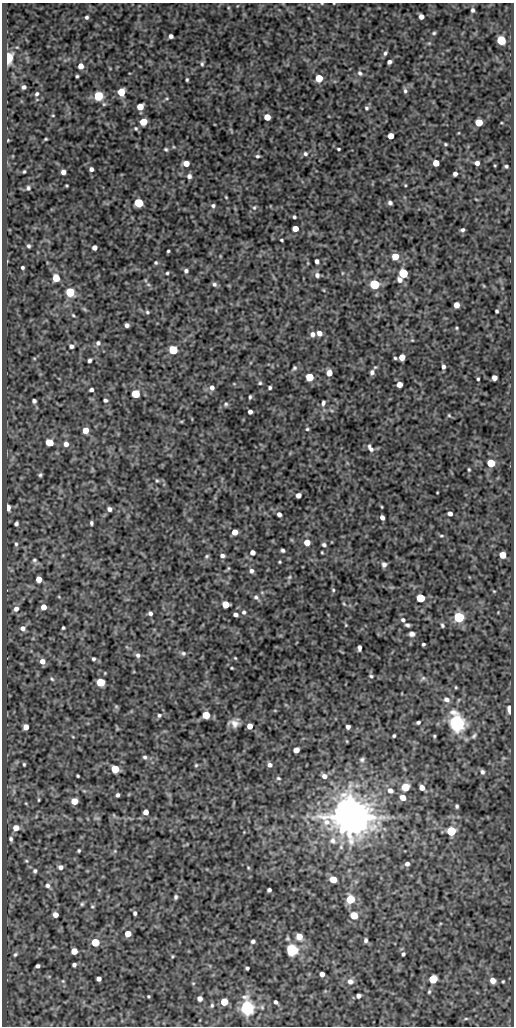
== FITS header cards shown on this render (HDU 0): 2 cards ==
NAXIS1  =                  512
NAXIS2  =                 1024

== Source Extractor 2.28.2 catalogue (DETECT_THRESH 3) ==
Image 512 x 1024 px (HDU 0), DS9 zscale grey, 1 PNG px = 1 image px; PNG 516 x 1028 px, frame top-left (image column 1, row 1024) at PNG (2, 3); no overlay
Background 71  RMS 0.48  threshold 1.45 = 3 sigma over >= 5 px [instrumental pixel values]
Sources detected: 270; all 270 listed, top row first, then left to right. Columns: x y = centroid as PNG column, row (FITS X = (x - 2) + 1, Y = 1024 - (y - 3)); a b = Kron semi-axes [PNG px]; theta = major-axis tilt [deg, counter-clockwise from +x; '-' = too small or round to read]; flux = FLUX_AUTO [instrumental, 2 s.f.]
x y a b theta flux
473 10 4 3 - 68
87 17 4 3 - 58
421 17 5 4 - 160
434 33 5 4 - 46
171 36 4 4 - 93
501 40 5 5 - 2200
385 53 6 5 - 70
8 58 5 4 - 6700
389 62 4 4 - 110
202 64 6 4 89 55
81 66 5 5 - 250
360 73 7 6 - 80
77 76 3 3 - 42
319 78 5 5 - 920
187 80 3 3 - 43
24 87 4 4 - 94
405 91 7 5 -85 76
121 92 5 5 - 1000
37 94 6 5 - 61
98 96 5 5 - 2500
140 107 5 5 - 530
366 108 5 5 - 56
53 115 4 2 - 25
267 117 5 5 - 460
143 122 5 5 - 790
479 122 5 5 - 930
136 128 5 5 - 49
391 136 5 4 - 390
46 139 3 2 - 31
8 140 3 2 - 21
445 144 4 3 - 38
166 149 5 4 - 46
338 149 3 3 - 41
305 154 6 6 - 74
258 156 4 3 - 51
186 163 5 4 - 340
436 163 5 5 - 440
477 163 4 4 - 130
506 166 4 3 - 51
91 169 4 4 - 110
24 171 3 2 - 35
63 172 4 4 - 170
455 174 4 4 - 100
189 176 5 5 - 110
405 185 4 3 - 29
28 188 5 4 - 61
226 197 5 3 - 30
139 203 5 5 - 1700
390 203 4 4 - 81
213 206 6 5 - 72
254 208 7 5 88 66
294 217 3 3 - 50
295 228 5 4 - 360
462 230 4 4 - 67
281 240 3 2 - 39
29 246 4 3 - 55
94 248 4 4 - 150
168 251 3 3 - 40
395 256 5 5 - 610
317 261 4 4 - 100
156 263 5 4 - 46
22 267 3 3 - 54
186 271 5 5 - 74
167 273 3 3 - 42
342 273 5 3 - 28
403 273 5 5 - 2700
317 275 6 6 - 120
56 278 5 5 - 880
145 280 6 3 -71 32
400 280 7 6 - 130
148 284 6 4 -2 43
214 284 6 5 - 78
374 284 5 5 - 3700
70 292 5 5 - 1600
456 305 5 5 - 290
497 311 3 3 - 44
147 312 6 4 -16 55
73 315 5 3 - 37
127 325 4 4 - 110
456 328 4 3 - 34
319 333 5 5 - 200
312 334 6 6 - 130
412 340 4 3 - 28
98 343 6 6 - 94
71 346 5 4 - 93
173 350 5 5 - 2200
402 357 5 5 - 340
395 358 3 3 - 41
89 360 4 3 - 70
443 367 5 4 - 90
294 368 6 5 - 64
372 372 7 5 82 110
329 373 5 4 - 380
309 377 5 5 - 1000
494 378 5 4 - 180
478 379 3 3 - 43
260 383 5 5 - 47
234 384 5 3 - 24
399 385 5 4 - 290
212 388 6 5 - 150
270 388 4 3 - 58
91 390 4 3 - 86
135 394 5 5 - 1900
250 397 4 3 - 52
105 400 4 4 - 67
34 401 4 4 - 82
323 403 8 5 76 86
226 404 6 5 - 62
250 412 4 4 - 120
449 415 5 4 - 39
181 421 5 3 - 31
307 429 5 4 - 42
85 430 5 5 - 490
49 442 6 5 - 690
66 444 6 6 - 150
370 448 12 6 -58 140
491 463 5 5 - 1000
469 469 4 3 - 36
40 475 4 3 - 52
157 481 5 4 - 39
298 495 5 4 - 170
382 507 4 3 - 29
8 508 5 4 - 380
109 509 5 4 - 100
279 514 5 4 - 130
450 514 4 4 - 130
382 517 4 4 - 140
91 523 4 3 - 62
16 524 4 4 - 78
235 532 5 5 - 390
441 536 6 4 5 43
307 542 5 5 - 400
16 544 7 5 -81 68
324 545 5 4 - 70
283 550 4 3 - 68
252 552 5 4 - 170
322 552 3 2 - 28
503 555 5 5 - 530
206 556 6 4 41 49
222 556 6 5 - 96
34 560 6 6 - 70
280 562 3 2 - 33
384 564 7 6 - 110
251 571 6 5 - 100
289 577 6 5 - 49
39 579 5 5 - 340
333 590 5 4 - 42
494 591 4 3 - 27
59 597 5 3 - 28
256 597 8 6 -32 95
421 598 5 5 - 1600
225 604 5 5 - 600
344 604 5 3 - 33
43 607 5 5 - 300
16 609 7 6 - 150
244 612 6 5 - 70
150 613 5 4 - 94
236 615 4 4 - 110
459 617 5 5 - 4300
403 620 6 5 - 71
346 625 4 4 - 28
407 625 4 3 - 72
442 625 5 4 - 54
23 628 6 6 - 150
63 628 3 3 - 46
412 634 6 5 - 120
423 644 3 3 - 51
359 648 6 4 88 100
183 653 7 6 - 73
138 655 6 6 - 100
235 658 4 3 - 31
93 659 4 4 - 60
42 661 6 6 - 220
232 668 3 2 - 30
371 676 5 3 - 50
423 678 9 6 44 75
52 679 7 4 -48 56
100 682 5 5 - 1400
456 687 4 3 - 34
446 699 8 6 -31 150
116 706 6 5 - 47
510 709 5 3 - 920
159 715 5 5 - 58
206 715 5 5 - 780
418 722 4 3 - 65
234 723 10 8 -2 230
457 723 7 6 - 18000
250 726 5 4 - 270
26 727 5 5 - 250
348 727 4 4 - 130
394 736 3 3 - 49
434 736 4 3 - 41
474 736 10 6 50 91
73 737 5 3 - 28
347 741 5 3 - 28
296 750 5 4 - 330
145 757 6 5 - 70
362 759 7 6 - 79
24 764 3 3 - 39
196 765 5 5 - 42
270 765 5 5 - 110
115 769 5 5 - 1100
482 772 6 5 - 83
78 776 3 3 - 40
324 776 6 5 - 170
278 778 6 4 -16 48
405 787 5 5 - 1100
422 788 5 4 - 210
390 790 7 6 - 180
118 795 4 3 - 76
403 798 6 5 - 290
39 800 4 3 - 30
74 801 5 5 - 530
457 806 4 3 - 56
146 812 5 4 - 240
114 815 6 3 -71 29
350 817 10 10 - 130000
97 818 8 3 -12 44
16 828 6 6 - 280
451 831 5 5 - 2300
11 839 5 4 - 73
333 841 10 8 -48 190
79 851 3 3 - 45
115 851 6 4 89 43
26 861 5 4 - 44
407 864 5 5 - 100
60 867 6 5 - 130
248 868 4 4 - 33
35 871 6 5 - 68
333 879 5 5 - 890
47 885 7 7 - 120
269 890 4 4 - 81
176 897 5 4 - 64
350 899 7 7 - 640
82 904 5 5 - 51
92 906 5 4 - 40
135 913 5 4 - 70
55 915 5 4 - 200
354 915 5 5 - 880
128 934 5 5 - 370
299 936 5 5 - 380
366 940 5 4 - 73
253 941 4 4 - 71
95 942 5 5 - 1200
292 950 5 5 - 6400
74 951 5 5 - 430
15 954 7 4 45 65
403 954 4 3 - 62
172 956 4 3 - 33
74 965 4 4 - 79
38 966 4 4 - 86
247 968 4 3 - 58
322 974 4 4 - 150
49 976 6 3 19 29
99 979 4 4 - 130
433 979 5 5 - 1400
493 980 5 5 - 230
63 981 5 5 - 43
350 981 8 7 - 170
503 981 3 2 - 33
193 983 5 3 - 30
429 992 6 4 74 46
148 996 3 3 - 33
358 996 4 4 - 120
200 998 5 4 - 150
224 1002 5 5 - 990
276 1002 4 3 - 82
212 1005 6 5 - 56
247 1008 6 5 - 12000
466 1018 5 3 - 38

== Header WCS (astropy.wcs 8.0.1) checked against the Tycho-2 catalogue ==
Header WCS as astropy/WCSLIB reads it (CRVAL/CRPIX/CD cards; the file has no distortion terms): RA---SIN/DEC--SIN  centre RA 05:39:09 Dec -05:07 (84.79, -5.11 deg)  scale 1 arcsec/px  FOV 8.5' x 17.1'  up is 0 deg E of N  parity normal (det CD < 0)
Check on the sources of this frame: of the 60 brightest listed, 3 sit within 1.5 arcsec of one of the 6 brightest Tycho-2 stars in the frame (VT <= 11.74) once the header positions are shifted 0.10 arcsec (0.02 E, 0.10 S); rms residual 0.40 arcsec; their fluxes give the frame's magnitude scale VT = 21.63 - 2.5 log10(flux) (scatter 0.31 mag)
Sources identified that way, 3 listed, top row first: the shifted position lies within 1.5 arcsec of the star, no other Tycho-2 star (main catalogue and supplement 1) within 3.0 arcsec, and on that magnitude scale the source's flux lands within +1.5 / -3 mag of the star's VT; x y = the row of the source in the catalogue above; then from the Tycho-2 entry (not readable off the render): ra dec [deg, ICRS J2000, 3 dp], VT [Tycho-2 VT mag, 2 dp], TYC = Tycho-2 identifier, HIP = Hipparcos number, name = IAU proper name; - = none
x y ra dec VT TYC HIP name
457 723 84.730 -5.168 10.99 4775-252-1 - -
350 817 84.760 -5.194 7.56 4775-728-1 26581 -
247 1008 84.789 -5.247 11.74 4775-440-1 - -